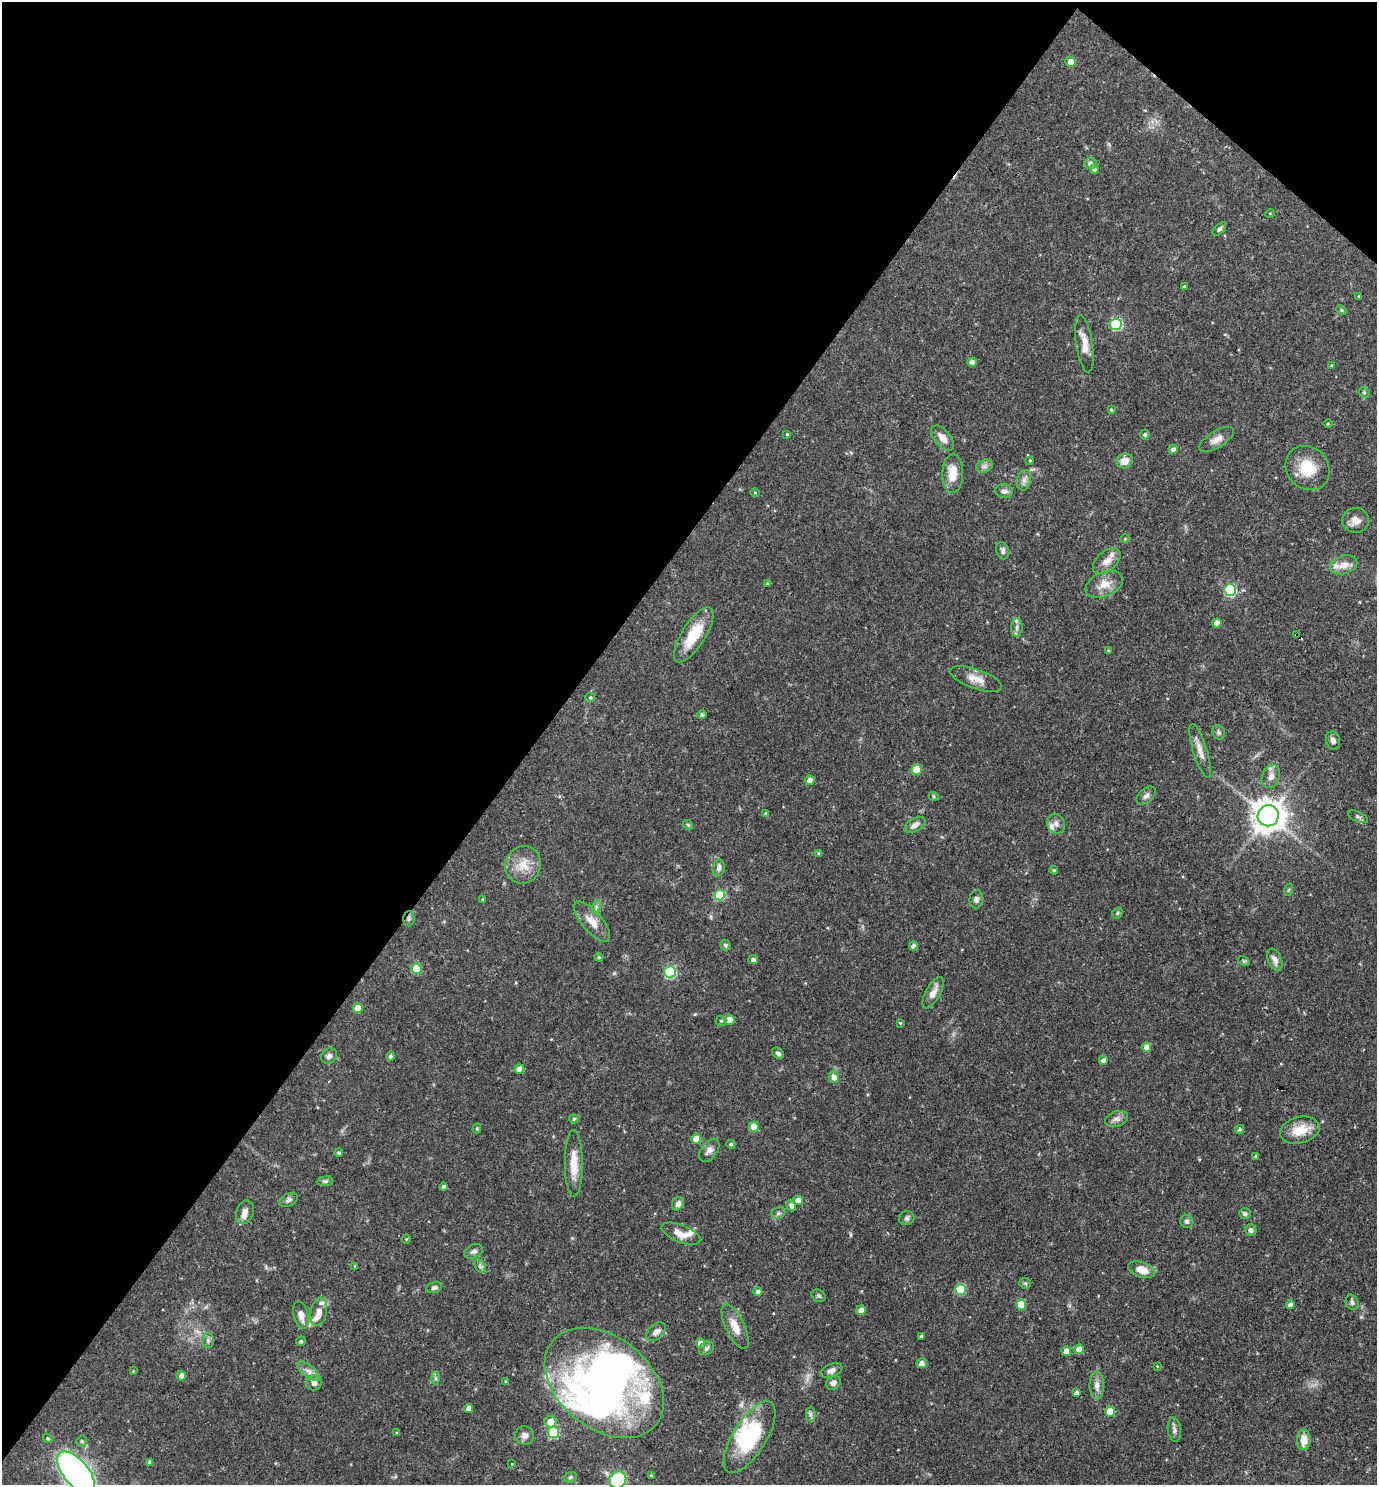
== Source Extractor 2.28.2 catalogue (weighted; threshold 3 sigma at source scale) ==
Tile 2 of 4 x 4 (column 2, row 1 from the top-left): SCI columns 1523-2897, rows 4451-5933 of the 5936 x 5933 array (HDU 1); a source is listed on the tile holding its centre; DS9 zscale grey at full resolution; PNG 1379 x 1487 px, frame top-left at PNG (2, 2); each listed source drawn as its Kron ellipse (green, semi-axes under 4 px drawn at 4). Shown black and unused: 41% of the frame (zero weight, under 3 of 4 exposures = <1% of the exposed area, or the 3 px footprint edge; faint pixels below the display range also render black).
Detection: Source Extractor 2.28.2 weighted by HDU 2 'WHT'; one run over the whole footprint, this tile lists its part. Background 0.0527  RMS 0.0031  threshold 0.0142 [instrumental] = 3 sigma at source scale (4.5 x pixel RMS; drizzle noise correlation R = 1.50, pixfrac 1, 0.05/0.05 arcsec/px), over >= 5 px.
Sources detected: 185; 3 inside a brighter object's white glare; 1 cosmic-ray / hot-pixel residue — neither listed nor drawn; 10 inside a brighter listed object's ellipse — not listed separately; the other 171 listed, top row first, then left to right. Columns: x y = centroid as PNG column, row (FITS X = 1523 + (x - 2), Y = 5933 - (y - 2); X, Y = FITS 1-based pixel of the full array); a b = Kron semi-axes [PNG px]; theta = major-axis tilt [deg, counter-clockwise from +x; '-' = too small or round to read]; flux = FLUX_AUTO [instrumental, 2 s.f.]
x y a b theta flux
1071 62 5 5 - 2.6
1091 163 6 6 - 1.5
1094 169 4 4 - 0.75
1270 213 5 3 - 0.27
1219 229 8 4 43 0.69
1184 286 4 3 - 0.36
1359 296 3 3 - 0.27
1342 310 5 4 - 0.51
1116 324 6 6 - 27
1084 344 29 8 -81 3.9
972 362 5 4 - 1.9
1331 366 3 3 - 0.34
1364 392 6 4 -46 0.41
1111 409 3 3 - 0.34
1328 423 5 3 - 0.28
787 434 4 3 - 0.3
1145 434 5 5 - 0.57
943 438 15 8 -49 2.8
1216 439 20 8 32 2.5
1173 449 5 4 - 1.4
1030 460 3 3 - 0.29
1125 461 8 7 - 2.7
984 466 8 6 20 1.1
1308 468 23 20 -46 9.2
953 473 19 10 88 5.1
1024 480 10 6 81 1.3
1004 491 9 6 -7 1.3
755 492 5 3 - 0.27
1355 520 13 12 - 2.9
1125 539 4 4 - 0.35
1003 551 9 6 -73 0.88
1107 561 16 9 41 3.1
1344 565 14 9 16 3.1
767 583 4 3 - 0.31
1104 584 20 12 24 4.3
1230 590 6 6 - 32
1217 623 4 4 - 2.4
1017 627 9 5 87 1.1
694 635 32 11 57 10
1296 635 3 2 - 0.23
1108 651 4 4 - 0.44
976 679 27 9 -19 3.8
590 697 5 4 - 0.35
702 715 4 4 - 0.78
1218 732 7 6 - 0.7
1333 741 9 6 -70 1.3
1200 751 28 7 -73 2.8
916 770 5 5 - 7.6
1271 776 12 8 67 2
810 780 5 4 - 1.8
934 796 5 4 - 0.4
1146 796 11 7 41 1.3
766 814 4 3 - 0.86
1268 816 10 10 - 480
1358 817 11 5 -25 0.78
1056 824 10 8 -66 1.4
688 825 5 4 - 0.4
915 825 11 6 29 1.8
819 854 4 4 - 0.57
523 865 19 17 67 5.8
719 868 8 6 83 1.2
1054 870 4 3 - 0.44
1288 890 6 4 70 0.39
719 895 5 5 - 15
483 899 4 3 - 0.28
976 899 9 7 85 0.94
596 907 7 4 73 0.67
1117 913 6 5 - 0.47
409 919 7 5 89 0.65
592 922 25 10 -49 4.1
725 945 5 5 - 0.55
913 946 4 4 - 1.2
599 957 4 3 - 0.42
753 960 5 4 - 0.94
1275 960 11 7 -68 1.9
1244 961 7 4 -32 0.49
416 969 5 5 - 7.7
670 972 6 6 - 26
933 993 17 7 61 2.6
358 1008 5 5 - 5.2
729 1020 5 5 - 3.3
721 1021 5 5 - 0.48
900 1023 3 3 - 0.25
1147 1047 4 4 - 2.3
778 1053 6 5 - 0.88
329 1056 8 7 - 1.1
390 1056 5 4 - 0.69
1103 1060 4 4 - 1.2
519 1069 4 4 - 2.2
834 1077 6 5 - 1.8
574 1119 5 4 - 0.53
1116 1119 12 7 16 1.5
754 1127 5 5 - 5.8
477 1129 5 4 - 0.39
1240 1129 4 4 - 0.51
1300 1130 20 13 15 6.1
696 1139 5 5 - 4.4
731 1144 4 4 - 0.45
709 1150 13 8 53 1.8
339 1153 4 4 - 0.53
1256 1156 4 3 - 0.61
574 1163 33 9 -89 5.7
325 1181 8 5 8 0.65
443 1187 4 4 - 1
289 1200 10 6 27 1
798 1200 5 4 - 2.6
678 1204 7 5 59 1.5
791 1205 6 4 -70 0.95
245 1212 12 8 71 2.1
778 1213 7 5 22 0.75
1245 1214 6 5 - 0.82
907 1218 7 7 - 0.77
1187 1221 7 6 - 0.79
1251 1230 6 5 - 1.2
681 1234 21 8 -22 3.4
406 1239 4 4 - 0.31
474 1251 10 6 25 1.1
355 1266 3 2 - 0.35
480 1266 7 4 -56 0.8
1142 1270 14 7 -17 4.1
1025 1283 6 5 - 0.45
434 1288 8 5 12 1
960 1289 5 5 - 12
758 1291 4 4 - 0.95
819 1296 7 6 - 0.66
1352 1302 7 6 - 0.85
1021 1305 5 5 - 7.4
1290 1305 4 4 - 1.6
861 1310 5 4 - 2
319 1312 14 8 79 2.5
301 1315 14 7 -76 2.8
735 1327 24 9 -64 4.1
656 1332 11 7 40 1.7
921 1336 3 3 - 0.52
208 1340 7 6 - 0.85
301 1341 5 4 - 0.64
700 1343 5 4 - 2.4
707 1348 8 6 34 0.86
1079 1349 5 5 - 3.2
1066 1351 5 4 - 2.5
922 1363 5 5 - 1.5
1157 1366 3 3 - 0.21
133 1371 4 3 - 0.28
309 1371 14 6 -36 1.8
831 1371 11 6 22 1.7
181 1376 5 5 - 1.7
436 1378 7 4 -89 0.64
506 1382 4 3 - 0.47
314 1383 7 7 - 1.3
604 1383 67 46 -39 100
833 1383 8 6 40 1.2
1097 1385 14 7 -90 2
1076 1392 4 3 - 0.84
469 1409 4 4 - 2.5
1110 1412 5 5 - 7.7
810 1414 7 4 -90 0.72
550 1422 6 6 - 4.4
1174 1430 12 6 -83 1.2
553 1432 5 5 - 18
396 1433 4 3 - 0.28
525 1436 9 9 - 1.6
749 1437 41 16 58 24
48 1438 5 4 - 0.45
1304 1440 10 7 90 3.9
82 1441 5 5 - 0.52
150 1462 4 4 - 1.1
512 1464 3 3 - 0.21
76 1472 25 12 -50 130
651 1476 4 3 - 0.4
570 1477 6 5 - 0.57
618 1480 9 8 - 19
Overlapping masked pixels (flux is a lower limit): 3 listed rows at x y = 1296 635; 1268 816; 409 919
Isophote crosses this tile's border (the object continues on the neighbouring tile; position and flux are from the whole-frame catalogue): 2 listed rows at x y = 76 1472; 618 1480